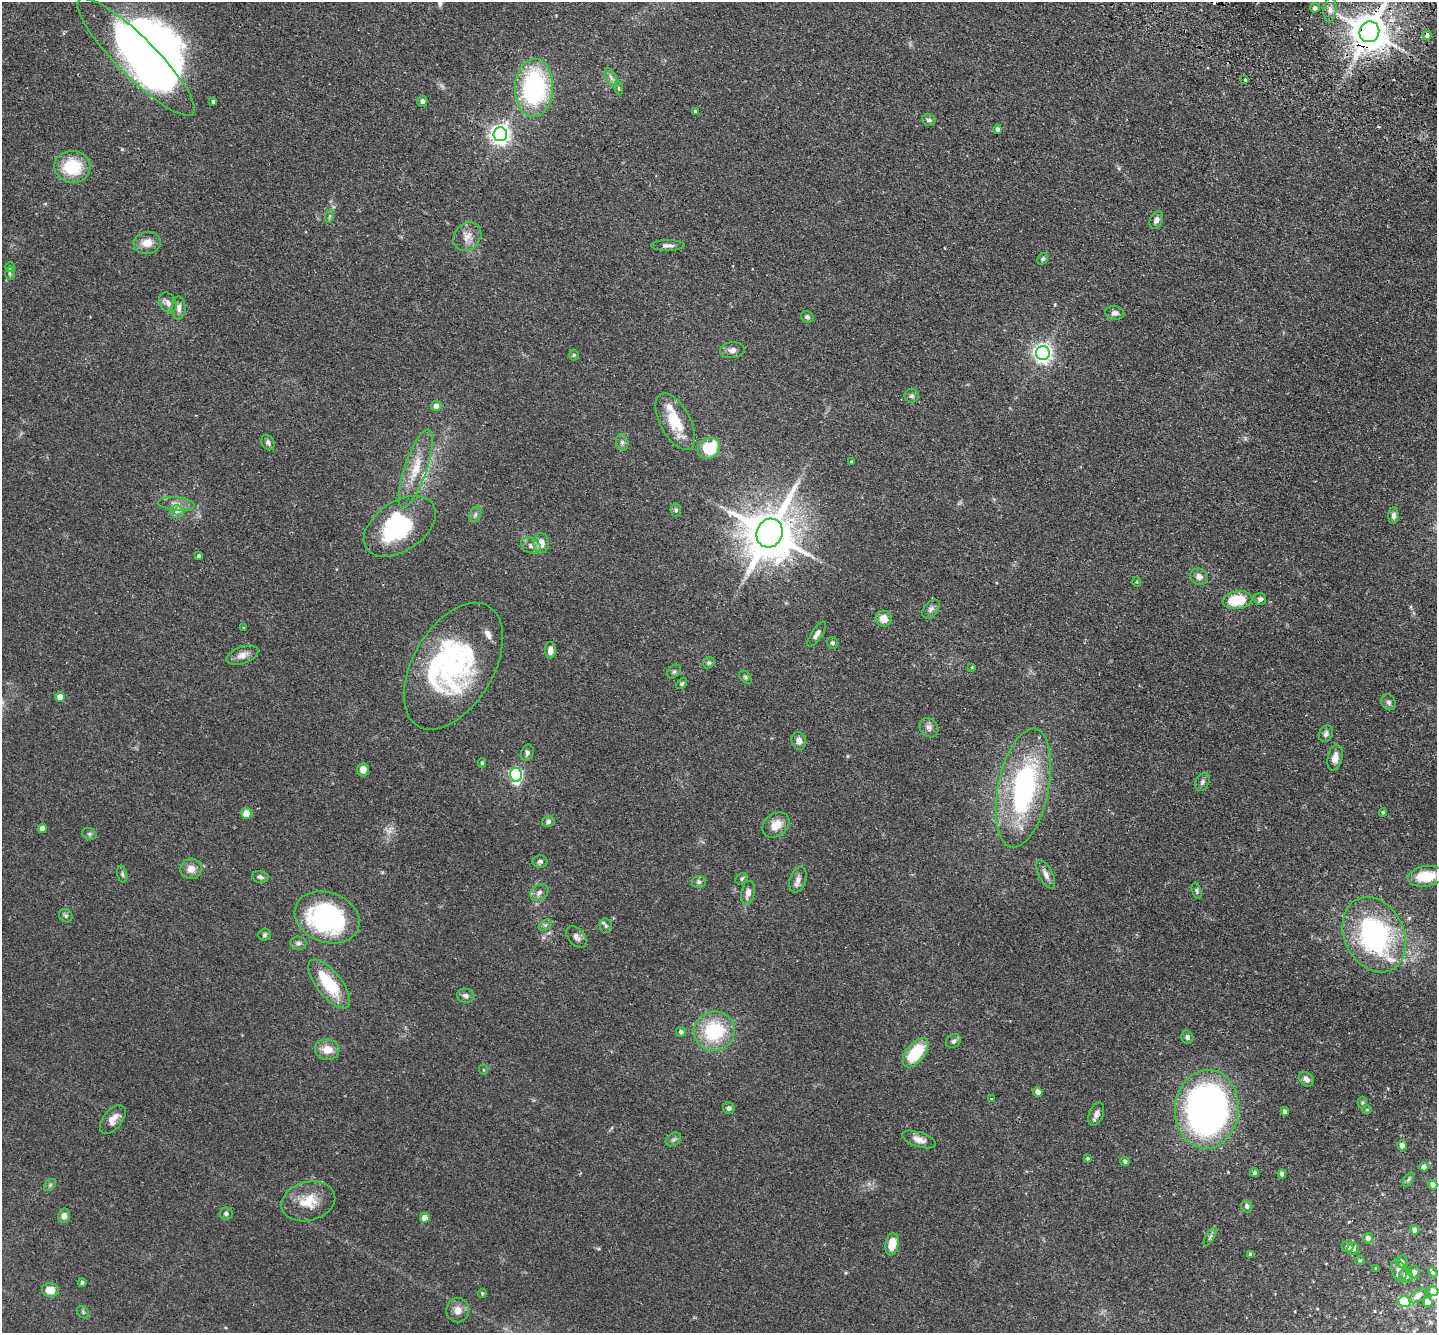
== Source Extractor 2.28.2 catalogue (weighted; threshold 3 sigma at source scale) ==
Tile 10 of 4 x 4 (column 2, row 3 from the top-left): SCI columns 1467-2901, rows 1666-2996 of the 5803 x 5857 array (HDU 1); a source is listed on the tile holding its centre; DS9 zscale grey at full resolution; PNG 1439 x 1335 px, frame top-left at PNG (2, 2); each listed source drawn as its Kron ellipse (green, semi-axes under 4 px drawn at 4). Shown black and unused: <1% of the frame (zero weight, under 2 of 3 exposures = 3% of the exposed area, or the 3 px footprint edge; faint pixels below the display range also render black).
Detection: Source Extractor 2.28.2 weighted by HDU 2 'WHT'; one run over the whole footprint, this tile lists its part. Background 0.0804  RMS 0.0057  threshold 0.0255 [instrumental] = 3 sigma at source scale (4.5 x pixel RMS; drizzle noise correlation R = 1.50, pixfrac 1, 0.05/0.05 arcsec/px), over >= 5 px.
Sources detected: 176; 4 inside a brighter object's white glare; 2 cosmic-ray / hot-pixel residue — neither listed nor drawn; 8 inside a brighter listed object's ellipse — not listed separately; the other 162 listed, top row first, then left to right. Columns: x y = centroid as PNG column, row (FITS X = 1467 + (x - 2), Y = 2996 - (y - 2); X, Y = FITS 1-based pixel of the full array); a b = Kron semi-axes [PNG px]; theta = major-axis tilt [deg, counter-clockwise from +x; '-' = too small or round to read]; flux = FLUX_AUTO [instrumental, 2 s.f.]
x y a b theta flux
1315 8 5 4 - 1.8
1330 10 12 6 85 2.8
1369 32 10 9 - 1600
1427 35 4 4 - 2.2
136 57 81 19 -45 140
611 77 10 5 -63 1.7
1245 79 3 3 - 2.7
534 88 29 19 88 95
619 88 7 3 -81 0.73
213 101 4 4 - 1.1
422 101 5 5 - 1.6
695 111 4 3 - 0.78
929 120 7 5 -10 1.3
997 129 5 4 - 1.7
500 134 7 7 - 320
72 167 18 16 -4 23
330 216 6 4 71 0.91
1156 220 9 6 66 2.2
467 237 15 13 53 5.6
147 243 13 11 8 5.9
668 245 17 5 1 2.4
1043 259 6 4 59 1.1
10 267 5 5 - 0.79
10 274 6 5 - 0.9
168 303 11 8 -58 2.8
179 308 11 7 -90 2.7
1115 313 9 7 -8 2.2
807 317 6 5 - 1.1
732 350 12 8 5 2.7
1043 353 7 7 - 260
574 355 5 5 - 0.74
912 396 7 6 - 1.4
436 406 5 5 - 3.2
675 422 31 15 -62 19
268 442 8 6 -62 1.5
622 442 8 6 -75 1.5
709 448 12 10 36 20
851 461 3 2 - 0.61
416 468 41 11 71 14
176 504 18 6 -6 3.8
676 510 6 5 - 1
177 511 6 6 - 2
475 514 8 5 63 1.5
1393 516 8 5 88 1.8
400 526 40 24 34 52
770 533 15 12 65 2800
541 543 10 8 -86 5.5
531 546 10 7 -28 2.7
199 556 4 3 - 1.2
1199 577 9 8 - 2.9
1137 582 5 3 - 0.49
1260 599 6 6 - 1.6
1237 600 15 9 8 19
931 609 11 6 50 2
884 619 8 8 - 5.9
244 628 4 3 - 0.43
817 634 14 5 57 2.2
833 643 6 5 - 1
550 650 8 5 89 3.7
242 655 16 8 19 4.1
709 663 6 5 - 0.88
453 666 69 40 59 98
972 667 4 2 - 0.42
674 672 8 5 47 1.1
745 677 7 5 -50 0.99
682 684 6 4 48 0.85
60 697 4 4 - 6.3
1389 702 8 6 -60 1.6
929 728 10 8 -48 2.3
1326 734 8 6 63 1.8
799 741 9 7 -68 2.8
527 753 8 6 67 1.6
1335 758 13 7 78 4.4
482 763 4 4 - 0.73
363 770 7 6 - 3.6
516 775 7 6 - 89
1202 782 9 6 62 1.7
1023 788 60 25 78 100
1383 812 4 3 - 0.71
246 813 5 5 - 10
548 821 6 5 - 1.4
776 825 14 11 38 7.2
42 828 4 4 - 4
89 834 7 5 -20 1.2
540 862 7 6 - 1.3
191 869 10 10 - 4.7
122 874 8 5 -76 1.2
1046 874 15 7 -63 3.1
1426 876 18 10 8 18
260 877 8 6 -11 1.6
742 879 7 5 39 0.95
798 880 13 8 71 3.3
699 882 7 6 - 1.4
1197 891 8 4 -74 1
539 892 10 7 34 2.4
748 893 12 6 79 3.8
66 916 7 6 - 1.2
327 917 33 25 -21 88
545 925 7 4 33 1
606 926 7 6 - 1.3
265 935 6 5 - 1
1374 935 39 30 -64 100
576 937 12 8 -50 2.5
298 943 8 6 -5 1.6
329 984 29 12 -51 25
466 996 9 7 -8 1.9
714 1031 20 19 - 34
681 1032 5 5 - 1.8
1187 1037 7 6 - 1.6
953 1041 8 6 34 1.4
327 1049 12 10 -5 6.8
915 1053 17 9 51 23
484 1070 5 3 - 0.47
1306 1079 8 6 -43 2.5
1038 1092 5 4 - 3.2
991 1099 3 3 - 0.59
1362 1103 6 4 -90 0.77
729 1108 6 5 - 1.3
1207 1109 39 32 85 250
1367 1109 5 3 - 0.51
1285 1111 4 4 - 1.9
1096 1114 12 7 68 2.8
113 1119 17 9 53 5.6
673 1139 8 6 34 1.3
919 1139 18 7 -18 3.9
1402 1145 5 4 - 2.7
1088 1158 4 4 - 0.73
1125 1161 5 4 - 1.1
1424 1167 4 4 - 2.2
1254 1173 4 4 - 1.1
1282 1174 4 4 - 1.8
1408 1180 7 4 58 0.99
50 1185 7 4 46 1
1433 1185 5 4 - 2.7
308 1201 27 19 15 13
1247 1206 6 5 - 1.4
226 1213 6 6 - 1.3
64 1216 7 6 - 2.8
425 1218 5 4 - 6.4
1415 1230 4 4 - 3.1
1210 1237 10 4 57 1.1
1368 1238 5 5 - 2.3
892 1244 11 6 80 10
1348 1247 6 5 - 2.4
1353 1249 6 6 - 1.9
1251 1254 4 4 - 1.7
1360 1260 5 4 - 0.82
1402 1262 6 5 - 1.4
1376 1268 4 3 - 0.62
1399 1270 11 7 -71 2.6
1414 1272 6 6 - 3.1
1433 1272 5 4 - 0.74
1406 1276 7 6 - 3.2
82 1283 4 4 - 0.94
50 1290 8 7 - 7.4
1433 1291 5 5 - 3.5
482 1293 4 3 - 0.65
1418 1296 10 5 35 3
1404 1302 6 5 - 40
1428 1302 5 4 - 5.3
458 1310 12 11 - 4.7
83 1312 7 5 -46 1
Overlapping masked pixels (flux is a lower limit): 2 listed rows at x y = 1369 32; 770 533
Isophote crosses this tile's border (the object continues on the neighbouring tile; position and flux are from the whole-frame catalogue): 2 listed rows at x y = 1369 32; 136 57